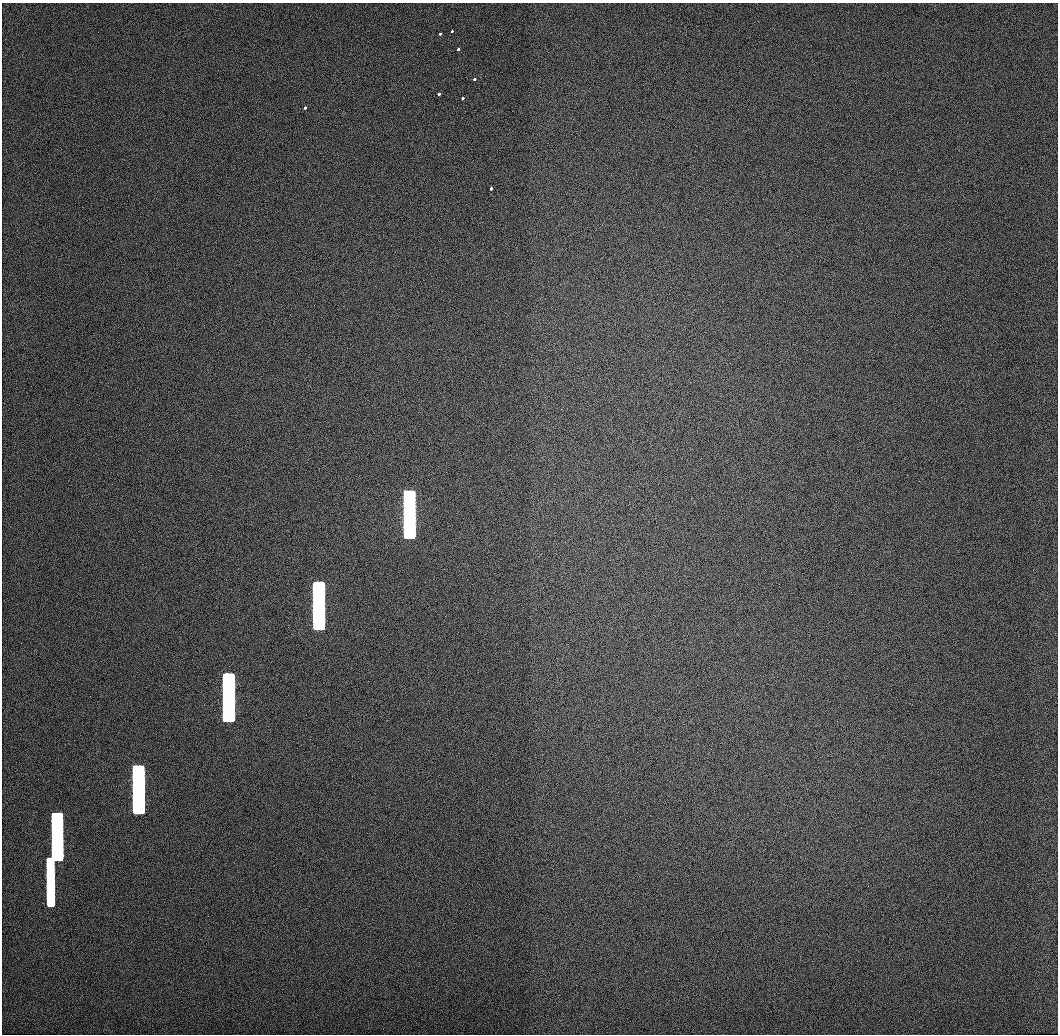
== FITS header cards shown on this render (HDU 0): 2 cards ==
NAXIS1  =                 1056 / Length of Axis 1 (Serial)
NAXIS2  =                 1032 / Length of Axis 2 (Parallel)

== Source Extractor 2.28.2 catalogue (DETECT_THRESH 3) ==
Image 1056 x 1032 px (HDU 0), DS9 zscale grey, 1 PNG px = 1 image px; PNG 1060 x 1036 px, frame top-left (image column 1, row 1032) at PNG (2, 3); no overlay
Background 505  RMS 3.2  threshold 9.67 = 3 sigma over >= 5 px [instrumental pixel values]
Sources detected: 14; all 14 listed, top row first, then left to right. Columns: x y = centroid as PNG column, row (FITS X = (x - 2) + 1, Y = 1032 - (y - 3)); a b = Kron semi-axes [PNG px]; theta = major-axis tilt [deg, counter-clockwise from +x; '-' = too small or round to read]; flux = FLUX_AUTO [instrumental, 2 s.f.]
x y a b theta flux
452 31 3 3 - 540
440 34 3 3 - 580
458 49 3 3 - 820
474 79 3 3 - 910
439 94 3 3 - 1000
462 98 3 3 - 990
305 108 3 3 - 860
491 188 3 3 - 1200
409 514 46 10 -90 730000
319 606 46 10 -90 670000
228 697 46 10 -90 560000
138 789 46 10 -90 430000
57 836 46 10 -89 260000
50 882 48 6 -90 130000